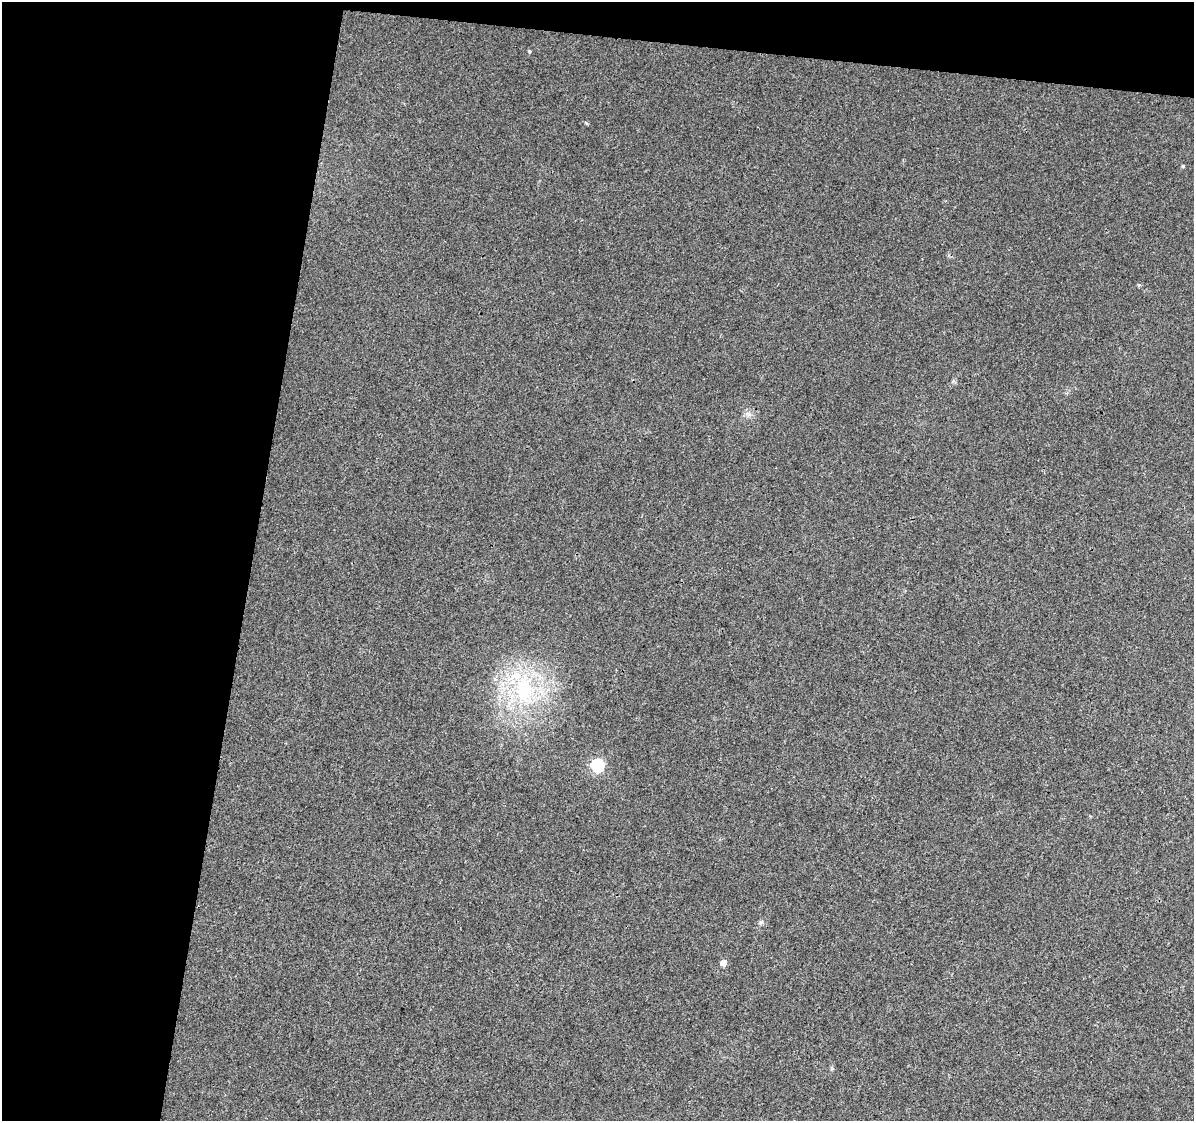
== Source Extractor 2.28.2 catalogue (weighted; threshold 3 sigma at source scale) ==
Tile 1 of 2 x 2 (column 1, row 1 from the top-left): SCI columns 1-1192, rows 1249-2367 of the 2384 x 2480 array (HDU 1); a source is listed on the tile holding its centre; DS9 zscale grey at full resolution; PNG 1196 x 1123 px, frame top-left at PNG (2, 2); no overlay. Shown black and unused: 24% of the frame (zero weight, under 3 of 4 exposures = <1% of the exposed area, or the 3 px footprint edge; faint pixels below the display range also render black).
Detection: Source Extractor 2.28.2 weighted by HDU 2 'WHT'; one run over the whole footprint, this tile lists its part. Background 0.0216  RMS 0.0046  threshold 0.0208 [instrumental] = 3 sigma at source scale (4.5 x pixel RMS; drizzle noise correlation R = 1.50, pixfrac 1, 0.0396/0.0396 arcsec/px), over >= 5 px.
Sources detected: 7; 1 inside a brighter listed object's ellipse — not listed separately; the other 6 listed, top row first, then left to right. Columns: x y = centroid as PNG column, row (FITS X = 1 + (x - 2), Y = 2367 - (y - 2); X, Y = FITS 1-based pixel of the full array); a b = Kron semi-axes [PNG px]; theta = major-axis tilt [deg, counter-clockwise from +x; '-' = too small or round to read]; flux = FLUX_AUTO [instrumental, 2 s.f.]
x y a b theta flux
529 51 5 3 - 0.45
1183 166 4 4 - 0.58
524 690 41 26 82 43
598 765 6 6 - 52
761 922 6 5 - 0.9
723 963 5 4 - 5